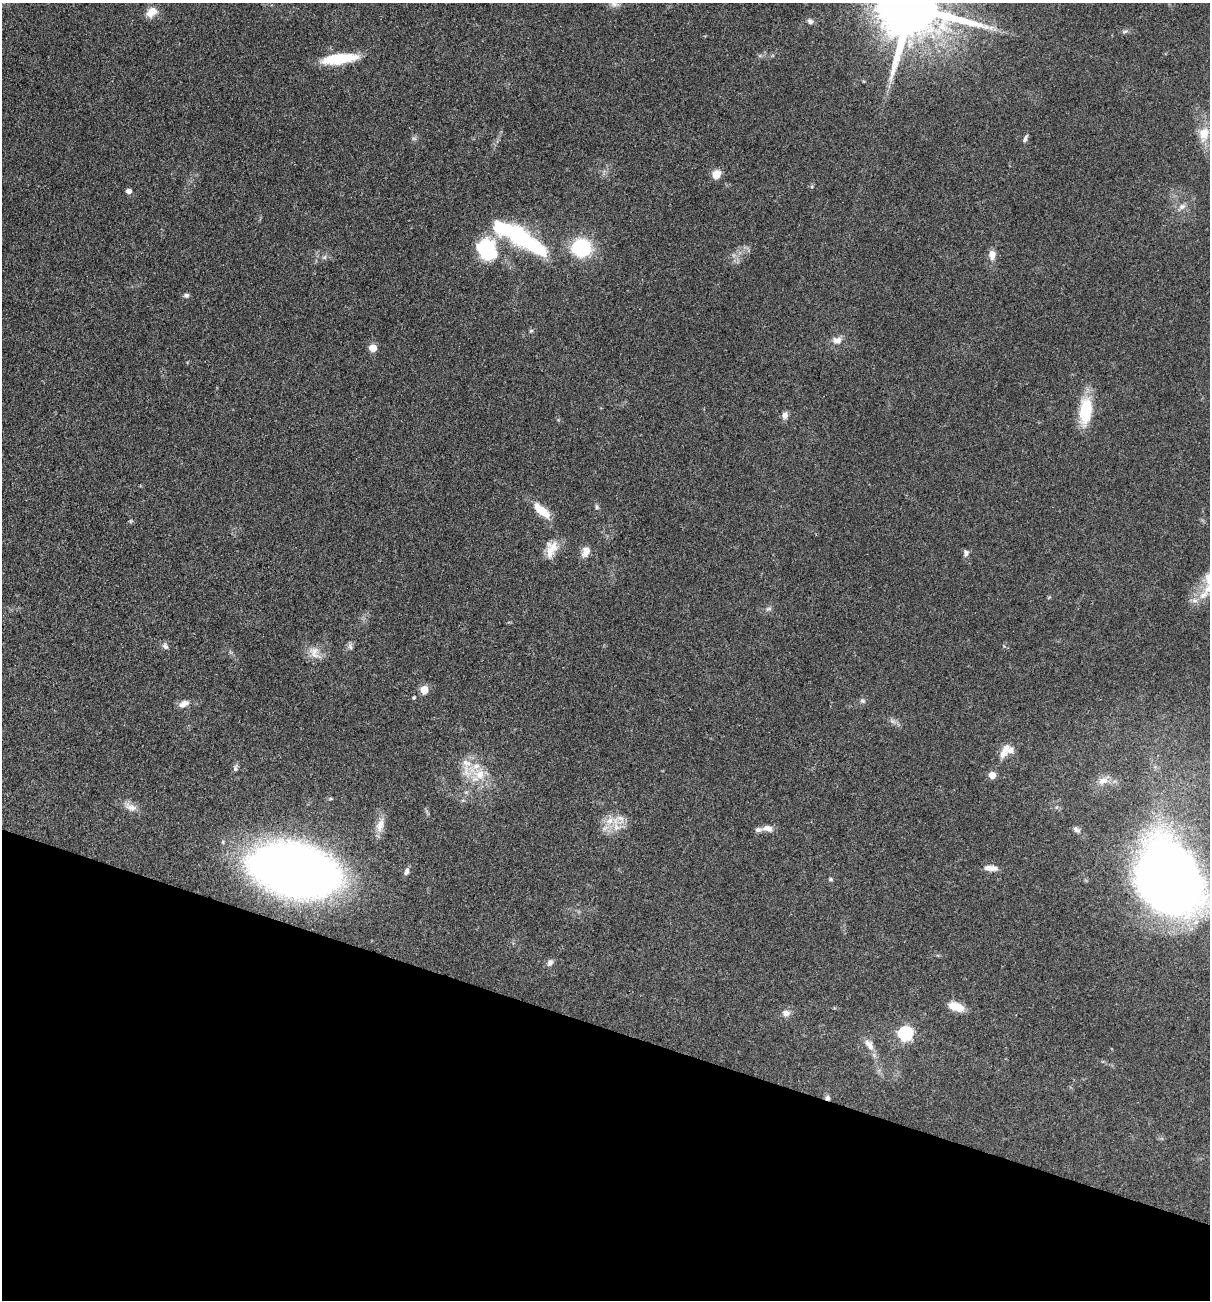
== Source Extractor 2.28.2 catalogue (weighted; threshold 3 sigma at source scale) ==
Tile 15 of 4 x 4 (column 3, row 4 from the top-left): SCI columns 2670-3877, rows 2-1299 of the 5213 x 5194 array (HDU 1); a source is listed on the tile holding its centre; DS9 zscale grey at full resolution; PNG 1212 x 1302 px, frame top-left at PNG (2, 3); no overlay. Shown black and unused: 21% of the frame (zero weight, under 3 of 4 exposures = <1% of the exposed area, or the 3 px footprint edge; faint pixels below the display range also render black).
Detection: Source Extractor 2.28.2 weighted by HDU 2 'WHT'; one run over the whole footprint, this tile lists its part. Background 0.0969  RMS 0.006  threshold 0.0271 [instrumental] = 3 sigma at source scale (4.5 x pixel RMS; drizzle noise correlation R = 1.50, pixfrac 1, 0.05/0.05 arcsec/px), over >= 5 px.
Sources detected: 66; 2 inside a brighter object's white glare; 1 cosmic-ray / hot-pixel residue — not listed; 6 inside a brighter listed object's ellipse — not listed separately; the other 57 listed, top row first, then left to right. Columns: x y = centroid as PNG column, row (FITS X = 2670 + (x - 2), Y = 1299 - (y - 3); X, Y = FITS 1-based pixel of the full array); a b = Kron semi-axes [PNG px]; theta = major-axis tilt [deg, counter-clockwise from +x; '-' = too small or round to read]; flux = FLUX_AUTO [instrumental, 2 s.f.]
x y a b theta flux
614 4 11 7 -20 3
911 7 20 16 -17 7200
152 12 14 9 36 7.3
810 21 8 6 -43 1.9
1125 31 7 4 19 1.1
339 59 36 10 7 27
1204 134 22 14 77 11
1025 139 11 5 68 1.8
716 174 10 9 - 6
129 191 5 4 - 3.4
1182 206 10 8 25 3
518 236 67 15 -33 81
581 248 11 10 - 62
486 251 29 18 -87 33
992 255 10 7 -89 4.9
325 257 7 4 71 1.1
186 295 7 6 - 1.6
531 331 6 4 2 0.83
837 340 13 10 -3 4.4
373 348 5 5 - 15
1085 411 33 14 84 24
785 415 9 7 85 3.1
597 507 7 5 -75 1.1
542 511 23 9 -42 12
551 549 23 13 71 8.8
586 552 14 10 69 4.6
966 553 9 7 90 2
769 609 8 4 9 1.3
165 646 9 7 -45 1.8
350 646 10 5 -74 1.7
314 652 21 12 -57 6.9
424 690 5 5 - 18
414 698 4 4 - 0.85
862 701 7 5 -20 1.3
184 704 13 7 28 4
892 721 9 4 -19 1.6
1005 749 16 10 74 5.5
235 768 10 6 86 1.8
466 771 19 6 89 6.1
480 774 16 12 62 10
992 775 5 5 - 9
1103 781 14 9 25 5.5
131 807 19 9 -21 5.2
609 821 12 9 35 6.7
380 825 22 9 74 6.8
768 828 12 7 -10 4.3
1076 830 9 6 -39 2.2
991 868 17 6 -5 4.6
294 870 53 30 -17 880
407 871 10 6 77 2.3
1169 874 56 41 -61 750
830 879 6 4 -15 0.94
550 962 9 6 62 2.4
955 1007 16 8 -18 10
786 1013 10 9 - 3.4
905 1033 6 6 - 110
869 1044 18 9 -52 5.3
Overlapping masked pixels (flux is a lower limit): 1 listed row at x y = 911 7
Isophote crosses this tile's border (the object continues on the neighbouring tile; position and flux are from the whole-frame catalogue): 3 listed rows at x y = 614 4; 911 7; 1169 874